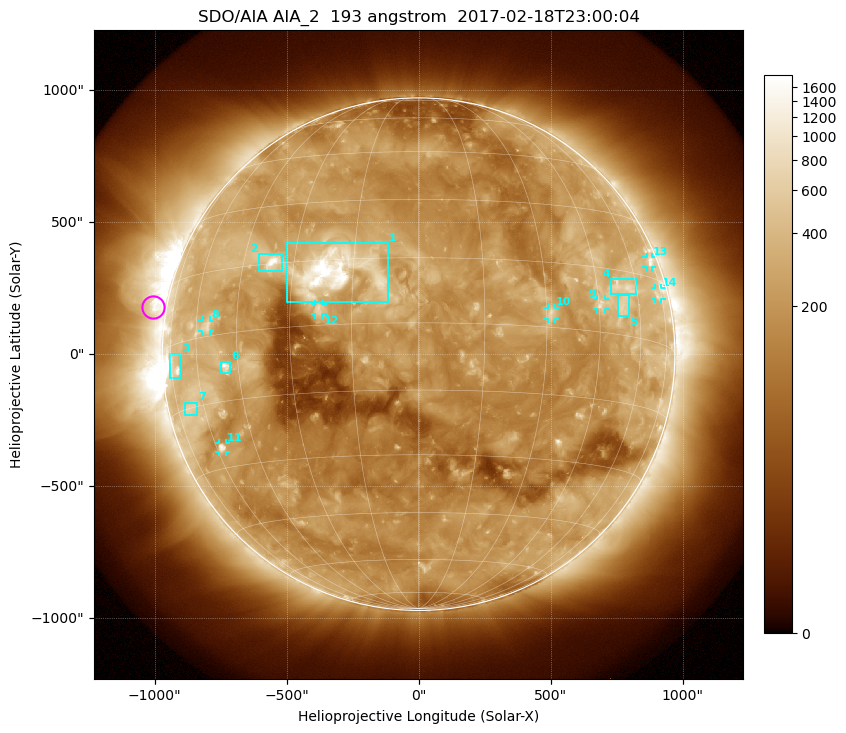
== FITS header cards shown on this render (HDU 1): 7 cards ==
TELESCOP= 'SDO/AIA'
INSTRUME= 'AIA_2'
WAVELNTH=                  193
WAVEUNIT= 'angstrom'
DATE-OBS= '2017-02-18T23:00:04.84'
CTYPE1  = 'HPLN-TAN'
CTYPE2  = 'HPLT-TAN'

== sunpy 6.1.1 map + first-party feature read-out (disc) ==
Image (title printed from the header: SDO/AIA AIA_2  193 angstrom  2017-02-18T23:00:04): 1024 x 1024 px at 2.4 arcsec/px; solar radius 971 arcsec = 405 px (full disc in frame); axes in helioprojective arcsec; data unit not stated in the header (colour bar unlabelled)
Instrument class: DISC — disc imager (sunpy class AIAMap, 193 A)
Bright regions (active regions / flare kernels): reference = the median radial profile (limb darkening/brightening removed); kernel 9 px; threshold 5 sigma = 360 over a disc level ~174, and >= 1.15x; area >= 12 px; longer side >= 10 px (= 24 arcsec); searched inside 0.97 R_sun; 14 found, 14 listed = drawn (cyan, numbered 1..; 7 of them under ~33 arcsec drawn as corner ticks so the feature stays visible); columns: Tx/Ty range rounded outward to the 5 arcsec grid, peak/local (2 s.f.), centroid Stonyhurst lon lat
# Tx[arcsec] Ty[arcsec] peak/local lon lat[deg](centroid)
1 -500..-115 195..420 18 -19 +12
2 -605..-515 315..380 9.2 -36 +16
3 -940..-900 -90..0 6 -73 -5
4 730..825 225..285 3.7 +54 +11
5 755..800 145..225 3.2 +53 +7
6 -750..-710 -75..-25 5.7 -49 -7
7 -885..-835 -230..-185 3 -67 -15
8 -820..-790 85..130 3.5 -56 +2
9 675..705 170..210 4.2 +46 +6
10 490..515 135..175 5.2 +31 +3
11 -755..-730 -370..-335 5.1 -58 -25
12 -390..-365 150..190 4.5 -23 +4
13 865..885 325..370 4 +71 +19
14 895..920 205..250 2.6 +72 +11
Off-limb structures (1.02-1.3 R_sun): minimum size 162 px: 4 found; the strongest spans PA ~40..110 deg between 1.02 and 1.3 R_sun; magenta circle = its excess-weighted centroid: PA ~80 deg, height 1.05 R_sun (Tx ~-1005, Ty ~180 arcsec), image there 4.5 x the reference